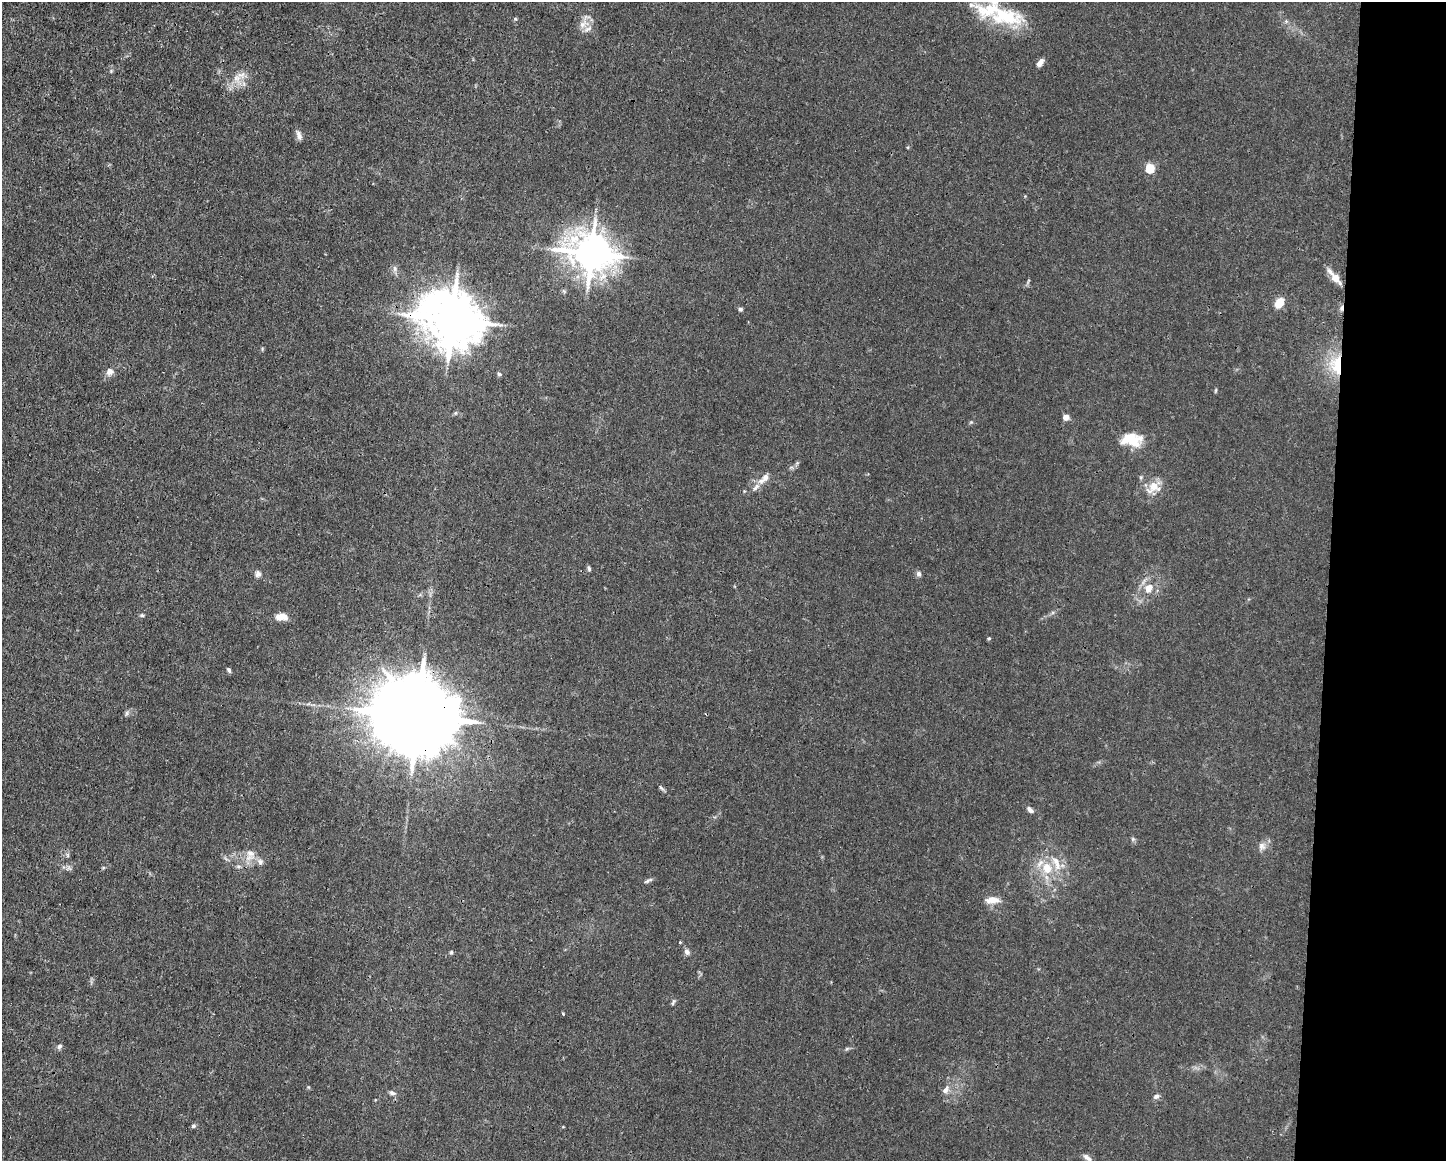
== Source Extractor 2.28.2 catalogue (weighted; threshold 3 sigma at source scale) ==
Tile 9 of 3 x 4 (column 3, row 3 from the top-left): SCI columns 2999-4442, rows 1161-2319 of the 4666 x 4638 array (HDU 1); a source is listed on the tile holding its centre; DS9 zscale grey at full resolution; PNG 1448 x 1163 px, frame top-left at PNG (2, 2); no overlay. Shown black and unused: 8% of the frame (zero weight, under 3 of 4 exposures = <1% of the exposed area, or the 3 px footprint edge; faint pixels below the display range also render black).
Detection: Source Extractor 2.28.2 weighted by HDU 2 'WHT'; one run over the whole footprint, this tile lists its part. Background 0.0165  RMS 0.0025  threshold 0.0113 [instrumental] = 3 sigma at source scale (4.5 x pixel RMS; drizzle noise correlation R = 1.50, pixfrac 1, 0.05/0.05 arcsec/px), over >= 5 px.
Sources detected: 63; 1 cosmic-ray / hot-pixel residue — not listed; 4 inside a brighter listed object's ellipse — not listed separately; the other 58 listed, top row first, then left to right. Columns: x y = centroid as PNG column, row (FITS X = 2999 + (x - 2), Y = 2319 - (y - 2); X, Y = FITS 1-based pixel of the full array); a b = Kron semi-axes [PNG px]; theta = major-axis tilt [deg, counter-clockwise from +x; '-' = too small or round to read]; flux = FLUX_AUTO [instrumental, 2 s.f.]
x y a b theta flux
1006 16 48 21 -12 15
515 19 5 4 - 0.31
583 24 17 10 34 2.2
1040 62 8 5 55 1.7
111 71 5 4 - 0.31
237 78 14 11 -81 2.8
299 135 14 5 -67 1
1150 168 5 5 - 13
591 253 12 11 - 670
395 269 8 6 -89 0.82
1335 277 21 7 -50 3
1280 303 9 6 61 5.3
740 309 6 5 - 0.47
452 319 17 14 -25 1400
262 349 6 3 73 0.28
1336 365 28 17 -86 9.3
110 372 9 9 - 1.4
499 374 6 5 - 0.43
1216 390 7 3 71 0.27
456 413 6 4 89 0.32
1066 417 6 5 - 1.6
971 422 5 5 - 0.29
1132 440 25 15 -4 6.4
797 463 7 4 45 0.45
765 477 11 8 64 1.7
1154 486 20 11 40 3.6
756 487 15 7 48 1.5
589 568 7 4 -73 0.46
258 574 9 7 -87 0.88
919 574 7 6 - 0.77
1148 588 11 9 67 2.7
142 615 6 5 - 0.41
281 617 14 8 1 2.6
989 638 4 4 - 0.32
229 670 6 4 -60 0.52
127 713 7 4 89 0.46
417 716 26 18 -12 5600
661 788 7 4 -38 0.46
1030 810 9 5 -40 0.95
1133 839 6 5 - 0.42
1262 846 11 9 -71 1.4
250 853 15 11 -55 2.5
68 855 6 4 -89 0.43
1047 868 18 15 -73 5.8
648 881 13 4 24 0.58
993 900 18 9 2 2.4
680 942 4 3 - 0.28
451 952 5 4 - 0.32
687 952 8 6 -54 0.9
673 1002 9 4 64 0.41
563 1014 4 3 - 0.28
59 1046 8 6 45 0.59
847 1049 6 4 2 0.39
945 1090 12 7 58 1.3
392 1093 9 5 -18 0.72
1156 1096 9 6 15 0.75
193 1126 6 5 - 0.51
1087 1158 12 5 -37 0.89
Overlapping masked pixels (flux is a lower limit): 5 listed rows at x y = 591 253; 452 319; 1336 365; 417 716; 392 1093
Isophote crosses this tile's border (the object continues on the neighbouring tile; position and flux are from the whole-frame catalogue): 1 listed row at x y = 1006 16